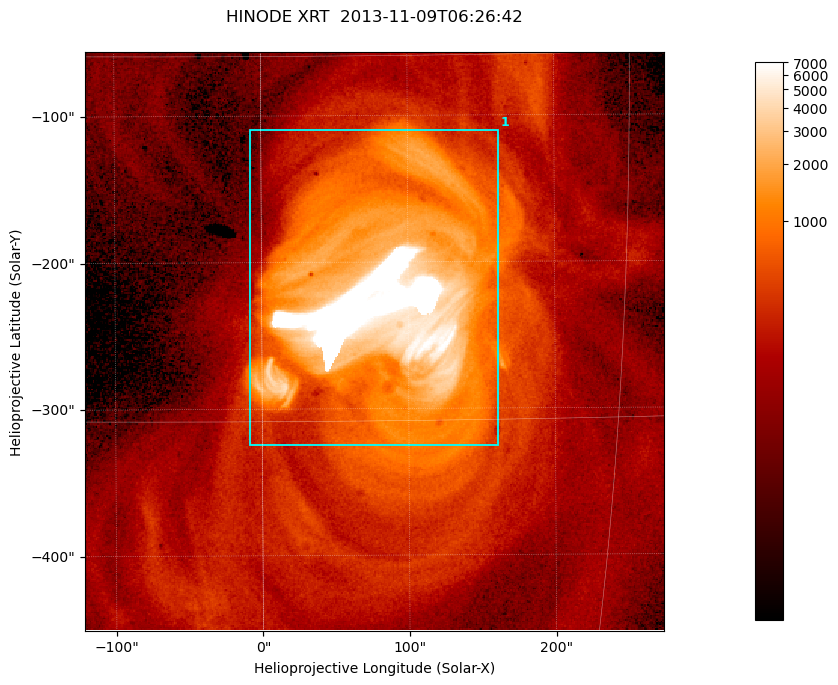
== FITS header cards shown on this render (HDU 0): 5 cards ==
TELESCOP= 'HINODE  '           /
INSTRUME= 'XRT     '           /
DATE_OBS= '2013-11-09T06:26:42.694' /
CTYPE1  = 'Solar-X '           /
CTYPE2  = 'Solar-Y '           /

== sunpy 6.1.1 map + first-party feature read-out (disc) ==
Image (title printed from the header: HINODE XRT  2013-11-09T06:26:42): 384 x 384 px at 1.03 arcsec/px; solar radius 968 arcsec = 941 px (partial field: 5.3% of the solar disc is inside the frame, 100% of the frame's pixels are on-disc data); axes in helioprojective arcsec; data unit not stated in the header (colour bar unlabelled)
Orientation: roll -0.318 deg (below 1 deg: not rotated)
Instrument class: DISC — disc imager (sunpy class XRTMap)
Bright regions (active regions / flare kernels): reference = the on-disc median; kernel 3 px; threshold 5 sigma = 997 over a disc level ~217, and >= 1.15x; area >= 147 px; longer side >= 5 px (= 5.1 arcsec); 1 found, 1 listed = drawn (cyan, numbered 1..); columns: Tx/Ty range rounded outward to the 5 arcsec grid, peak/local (2 s.f.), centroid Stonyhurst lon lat
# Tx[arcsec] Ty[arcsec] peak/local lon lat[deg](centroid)
1 -10..165 -325..-105 32 +5 -10